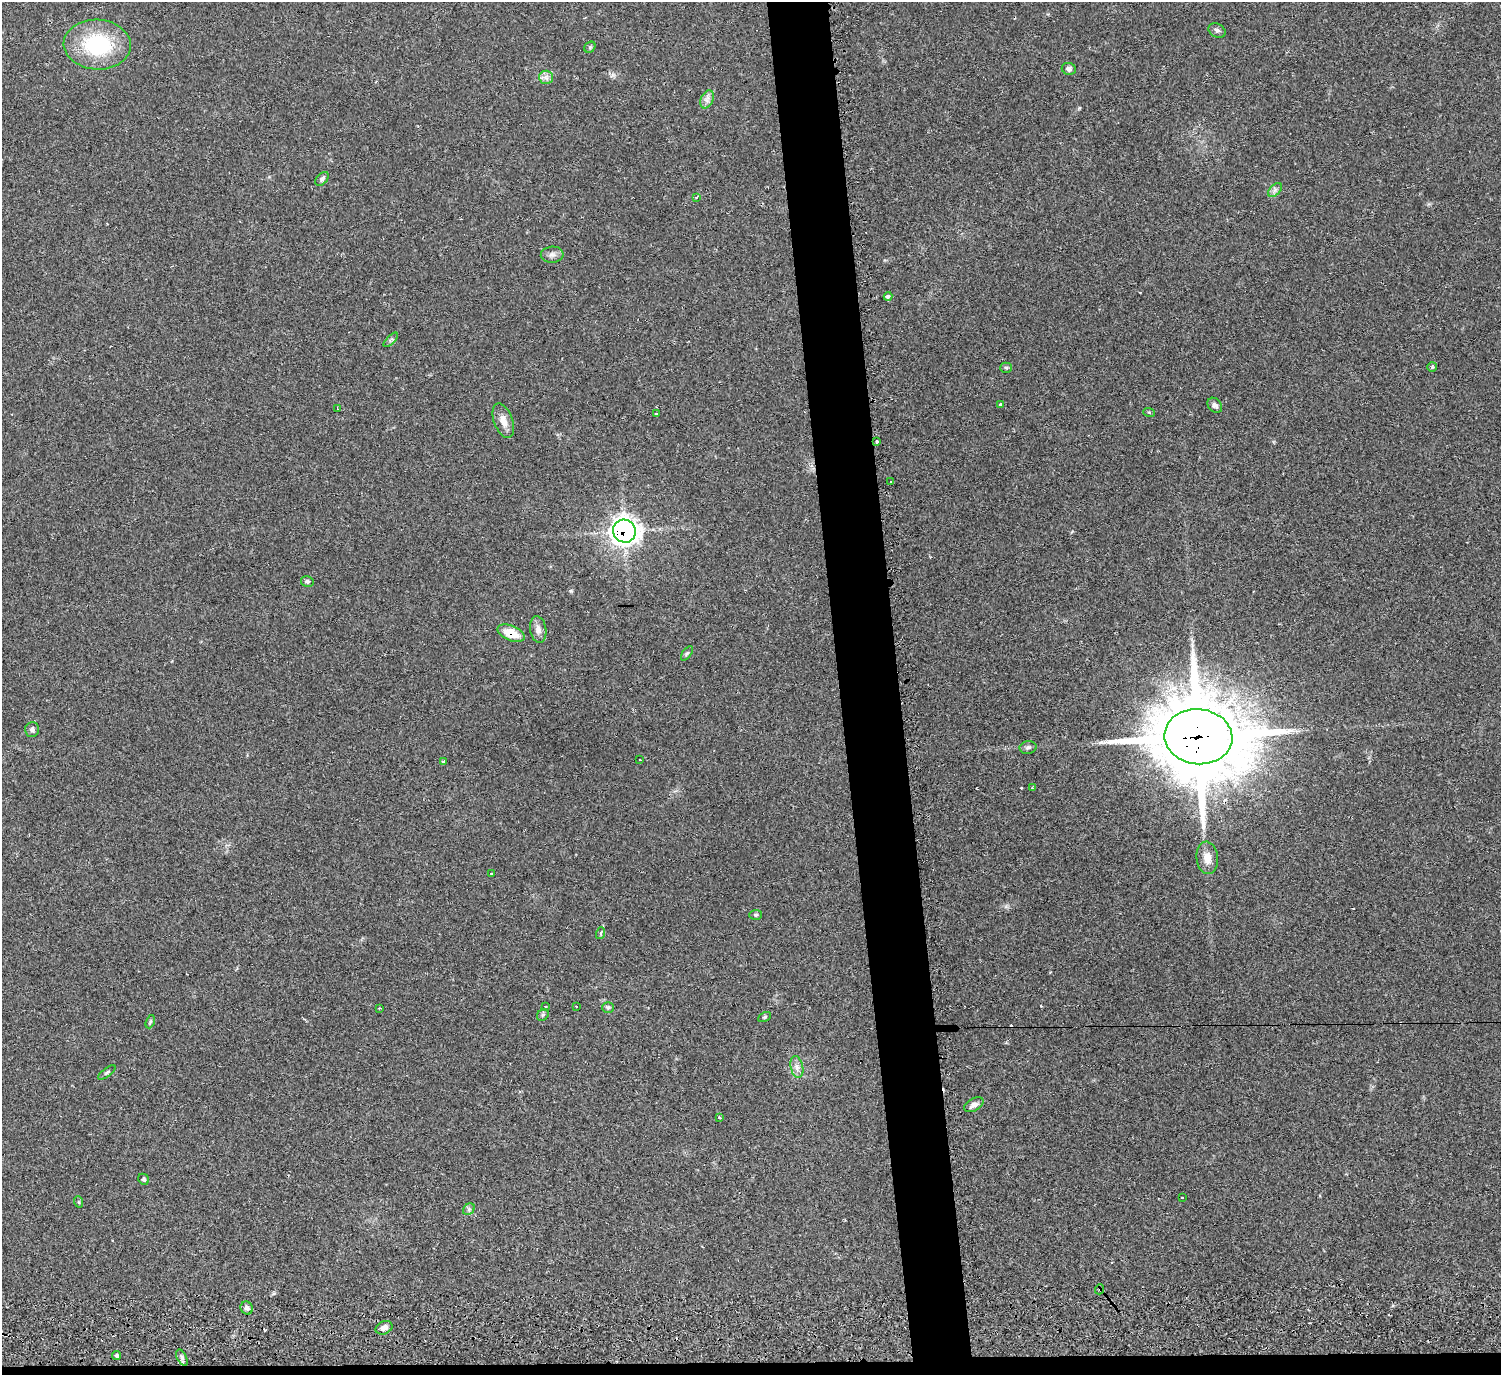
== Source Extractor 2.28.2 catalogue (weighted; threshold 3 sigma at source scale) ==
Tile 8 of 3 x 3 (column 2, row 3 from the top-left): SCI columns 1503-3001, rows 226-1598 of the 4513 x 4546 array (HDU 1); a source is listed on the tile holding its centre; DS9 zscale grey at full resolution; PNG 1503 x 1377 px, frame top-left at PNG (2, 2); each listed source drawn as its Kron ellipse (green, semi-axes under 4 px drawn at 4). Shown black and unused: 5% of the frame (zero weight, under 2 of 3 exposures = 3% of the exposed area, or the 3 px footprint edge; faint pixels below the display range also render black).
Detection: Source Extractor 2.28.2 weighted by HDU 2 'WHT'; one run over the whole footprint, this tile lists its part. Background 0.0545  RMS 0.0071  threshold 0.032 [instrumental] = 3 sigma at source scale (4.5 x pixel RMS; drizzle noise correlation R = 1.50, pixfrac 1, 0.05/0.05 arcsec/px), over >= 5 px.
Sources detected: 63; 6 cosmic-ray / hot-pixel residue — neither listed nor drawn; the other 57 listed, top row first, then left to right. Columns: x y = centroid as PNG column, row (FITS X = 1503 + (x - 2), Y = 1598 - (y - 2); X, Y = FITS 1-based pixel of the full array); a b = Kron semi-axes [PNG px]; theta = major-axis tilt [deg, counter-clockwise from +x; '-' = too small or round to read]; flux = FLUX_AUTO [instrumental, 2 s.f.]
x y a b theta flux
1217 30 9 6 -27 1.9
97 45 33 25 -3 57
590 47 6 5 - 1.2
1069 69 7 6 - 2.2
546 77 7 7 - 2.7
707 99 10 6 65 3
322 179 8 5 49 1.6
1275 190 8 5 45 2.2
696 197 4 4 - 1.2
552 255 11 8 4 3
888 296 4 3 - 9.9
391 340 9 3 44 1.2
1432 367 5 5 - 0.91
1006 368 5 5 - 1.1
1001 404 4 3 - 4.9
1215 405 8 6 -47 2.6
338 409 3 2 - 0.58
1149 412 6 3 -19 0.75
656 414 3 3 - 5.5
503 421 18 9 -70 6.6
877 442 3 3 - 3.1
891 481 3 2 - 0.52
624 531 12 11 - 500
307 581 6 5 - 1.5
538 629 13 8 -82 4.1
511 633 14 7 -22 13
687 653 8 4 53 1.1
32 729 7 7 - 2.1
1198 737 34 27 -6 8300
1028 747 8 6 10 1.8
640 760 3 3 - 0.99
444 762 4 3 - 2.7
1032 788 3 2 - 1
1207 858 16 10 -84 6.9
492 873 3 2 - 0.95
756 915 6 5 - 1.1
601 933 6 4 72 1
545 1006 3 2 - 1.2
576 1006 2 2 - 0.73
380 1008 3 3 - 0.71
608 1008 6 5 - 1.3
543 1015 6 5 - 1.2
765 1017 7 4 28 1
150 1022 7 4 70 1.2
797 1067 11 6 -77 3.6
107 1072 10 3 38 1.2
974 1105 10 6 29 3
719 1117 3 3 - 0.93
144 1179 6 5 - 1.3
1182 1198 3 2 - 0.5
79 1202 6 3 -71 0.8
469 1209 6 5 - 1.5
1100 1289 5 3 - 0.65
247 1308 7 6 - 3
384 1328 8 6 25 3.7
117 1356 4 4 - 1.5
182 1358 9 4 -64 2.1
Overlapping masked pixels (flux is a lower limit): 4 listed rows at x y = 624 531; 511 633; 1198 737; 1100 1289
Unlisted compact peaks at least as high as the median listed source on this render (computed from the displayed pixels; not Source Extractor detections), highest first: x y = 571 591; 1079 108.